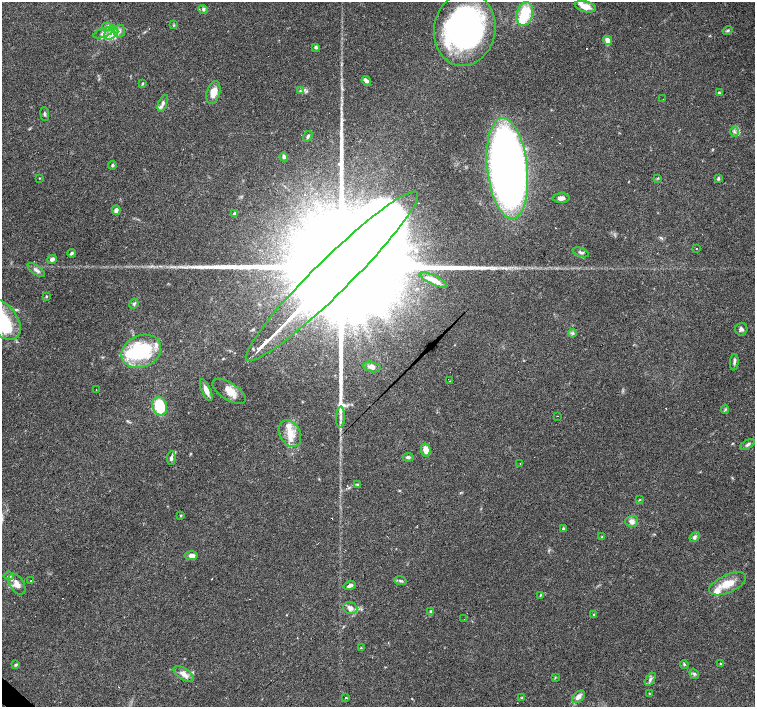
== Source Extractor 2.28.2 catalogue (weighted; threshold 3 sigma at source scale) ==
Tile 7 of 4 x 4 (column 3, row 2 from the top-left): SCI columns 3010-4514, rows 2977-4386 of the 6019 x 6019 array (HDU 1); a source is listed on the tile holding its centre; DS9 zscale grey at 2 x 2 block average (1 PNG px = mean of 2 x 2 image px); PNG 757 x 709 px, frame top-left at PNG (2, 2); each listed source drawn as its Kron ellipse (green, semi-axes under 4 px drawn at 4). Shown black and unused: <1% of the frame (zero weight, under 3 of 4 exposures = <1% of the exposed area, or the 3 px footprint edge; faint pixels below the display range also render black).
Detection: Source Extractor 2.28.2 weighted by HDU 2 'WHT'; one run over the whole footprint, this tile lists its part. Background 0.0444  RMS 0.0047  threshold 0.021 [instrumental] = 3 sigma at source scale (4.5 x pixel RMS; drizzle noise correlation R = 1.50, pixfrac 1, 0.0396/0.0396 arcsec/px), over >= 5 px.
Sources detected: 121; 2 inside a brighter object's white glare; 14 cosmic-ray / hot-pixel residue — neither listed nor drawn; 14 inside a brighter listed object's ellipse — not listed separately; the other 91 listed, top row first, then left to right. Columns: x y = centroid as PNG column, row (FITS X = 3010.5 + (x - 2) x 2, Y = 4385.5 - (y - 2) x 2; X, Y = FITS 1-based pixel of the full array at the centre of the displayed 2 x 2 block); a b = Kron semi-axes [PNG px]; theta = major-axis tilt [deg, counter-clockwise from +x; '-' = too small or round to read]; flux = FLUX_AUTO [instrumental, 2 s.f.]
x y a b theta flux
585 7 11 5 -14 12
203 9 5 3 - 1.8
525 14 12 8 77 38
173 25 4 3 - 1.1
107 27 5 3 - 2.3
465 29 37 30 79 290
728 30 5 3 - 1.6
119 31 6 5 - 4.1
103 33 10 4 19 5.5
111 34 8 5 32 6.8
608 40 5 4 - 8.8
316 47 4 3 - 2.1
366 81 5 3 - 3.5
143 83 4 2 - 0.99
300 91 3 2 - 0.9
213 92 11 6 73 13
719 93 3 3 - 1.4
663 99 2 2 - 0.33
163 103 9 4 68 3.9
45 114 7 3 -83 1.6
734 132 5 2 - 1.5
308 136 6 3 60 2
284 157 4 3 - 3.2
112 165 4 3 - 1.9
507 168 50 20 -84 1100
40 178 3 2 - 0.62
658 178 3 3 - 0.94
718 179 4 3 - 1.4
561 198 8 5 1 4.8
116 210 5 4 - 3.4
235 213 4 3 - 1.7
696 249 2 2 - 0.56
581 252 8 3 -20 2.3
72 253 4 3 - 1.9
52 259 5 4 - 3.7
36 270 10 4 -37 3.4
332 276 119 17 44 160000
433 280 15 4 -26 9.2
46 296 4 2 - 0.95
134 304 5 3 - 1.7
2 319 24 14 -50 59
741 329 6 6 - 3.1
572 333 4 3 - 1.7
141 351 20 16 24 78
734 362 8 3 86 2.5
372 367 9 5 -13 4.6
449 381 2 2 - 0.8
96 390 2 2 - 1.1
206 390 11 4 -66 7.6
229 391 19 8 -33 14
160 406 9 7 -70 34
725 409 4 2 - 1.2
557 416 2 2 - 0.65
340 417 10 2 87 3.7
290 433 14 10 -60 14
748 444 8 4 29 2.6
426 450 6 5 - 10
408 457 5 3 - 2.3
171 458 7 3 85 2.7
520 464 2 2 - 0.79
357 484 3 2 - 0.92
639 500 3 2 - 0.69
181 515 3 3 - 0.92
632 521 6 5 - 5.4
563 529 4 3 - 1.6
602 537 3 2 - 0.59
695 537 6 4 49 2.4
191 556 7 4 3 5.1
9 576 5 4 - 2.2
31 581 2 2 - 1.3
400 581 6 3 -13 2
17 584 12 7 -58 7.9
728 584 20 9 24 18
350 585 6 3 20 3.4
540 595 3 3 - 1.1
350 608 7 5 -19 5.7
431 611 4 3 - 1.6
594 614 4 3 - 1.3
464 619 2 2 - 0.3
361 648 3 3 - 0.9
684 664 4 3 - 1.5
721 664 4 2 - 0.81
16 665 4 3 - 1.4
184 674 11 5 -33 7.2
694 674 5 3 - 1.9
555 678 3 2 - 0.76
650 679 7 4 57 3
649 693 3 2 - 0.52
346 697 2 2 - 11
578 697 7 5 42 5.4
521 698 3 2 - 0.74
Overlapping masked pixels (flux is a lower limit): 1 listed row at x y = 332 276
Isophote crosses this tile's border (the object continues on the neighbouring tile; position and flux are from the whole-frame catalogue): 1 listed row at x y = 2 319
Diffuse or blended objects may show on this block-average render without a row.